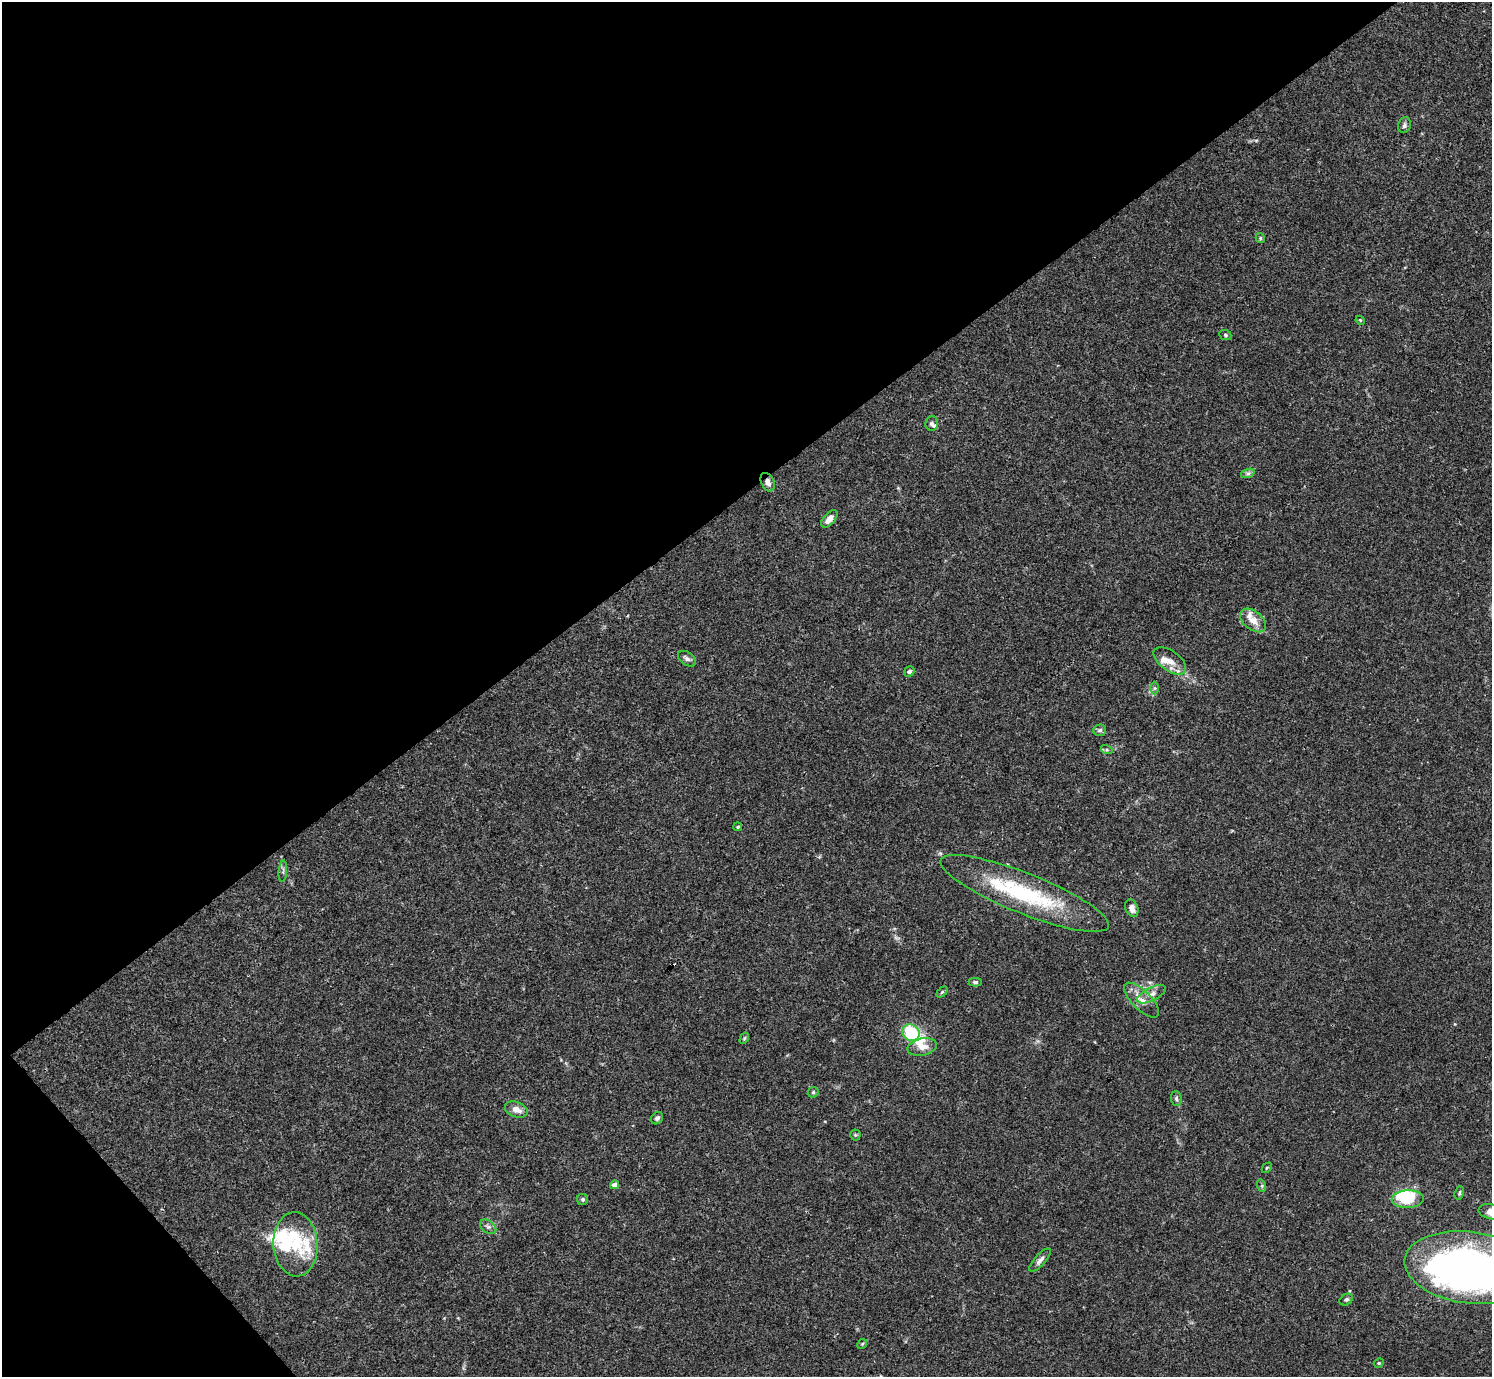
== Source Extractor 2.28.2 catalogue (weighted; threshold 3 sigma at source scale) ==
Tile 5 of 4 x 4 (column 1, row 2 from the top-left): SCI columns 1-1490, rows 2910-4284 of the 5962 x 5959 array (HDU 1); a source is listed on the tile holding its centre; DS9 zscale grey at full resolution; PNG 1494 x 1379 px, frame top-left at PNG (2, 2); each listed source drawn as its Kron ellipse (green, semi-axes under 4 px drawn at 4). Shown black and unused: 38% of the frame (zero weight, under 3 of 4 exposures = <1% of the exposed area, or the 3 px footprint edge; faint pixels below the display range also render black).
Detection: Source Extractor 2.28.2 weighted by HDU 2 'WHT'; one run over the whole footprint, this tile lists its part. Background 0.0164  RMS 0.0022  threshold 0.00968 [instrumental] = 3 sigma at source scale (4.5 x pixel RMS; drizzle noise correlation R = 1.50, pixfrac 1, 0.05/0.05 arcsec/px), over >= 5 px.
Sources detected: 57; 4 inside a brighter object's white glare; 1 cosmic-ray / hot-pixel residue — neither listed nor drawn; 7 inside a brighter listed object's ellipse — not listed separately; the other 45 listed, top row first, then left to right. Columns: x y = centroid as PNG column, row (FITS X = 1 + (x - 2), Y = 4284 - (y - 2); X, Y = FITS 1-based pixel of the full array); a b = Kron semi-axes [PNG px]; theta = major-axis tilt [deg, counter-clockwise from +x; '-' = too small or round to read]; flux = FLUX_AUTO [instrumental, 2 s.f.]
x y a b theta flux
1404 125 8 6 74 0.58
1260 238 5 4 - 0.28
1360 320 5 3 - 0.22
1225 335 6 5 - 0.33
932 423 7 6 - 0.55
1248 473 7 4 19 0.5
768 482 10 6 -64 1.1
829 519 10 5 48 1.5
1253 620 15 9 -38 2.4
687 659 10 6 -34 0.73
1170 661 19 10 -36 2.2
909 671 5 5 - 0.63
1155 688 6 4 89 0.36
1100 730 6 5 - 0.48
1107 750 6 4 -18 0.29
738 827 4 4 - 0.32
283 871 11 3 86 0.37
1025 893 90 20 -22 23
1132 908 9 6 -69 1.2
975 982 6 4 0 0.45
942 992 6 4 45 0.29
1151 994 15 6 27 1.4
1142 1000 22 9 -46 2.8
911 1033 9 7 -35 12
744 1038 6 4 60 0.3
922 1047 15 8 11 1.8
813 1092 6 5 - 0.33
1176 1099 7 5 -87 0.4
516 1109 12 7 -21 1.7
657 1118 7 5 51 0.5
855 1135 5 5 - 0.31
1267 1168 6 3 46 0.23
614 1185 4 4 - 1.6
1262 1186 6 4 -72 0.35
1459 1193 7 4 73 0.37
583 1199 5 5 - 0.37
1408 1199 16 9 3 8.6
1491 1212 13 7 -11 2.7
488 1227 9 6 -37 0.65
295 1244 32 22 -87 8.1
1040 1260 15 5 48 0.93
1470 1268 66 36 -7 140
1346 1300 7 5 30 0.45
862 1344 5 4 - 0.25
1379 1363 5 4 - 0.29
Overlapping masked pixels (flux is a lower limit): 1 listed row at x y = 768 482
Isophote crosses this tile's border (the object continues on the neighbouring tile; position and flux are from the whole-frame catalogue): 2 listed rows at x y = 1491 1212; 1470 1268